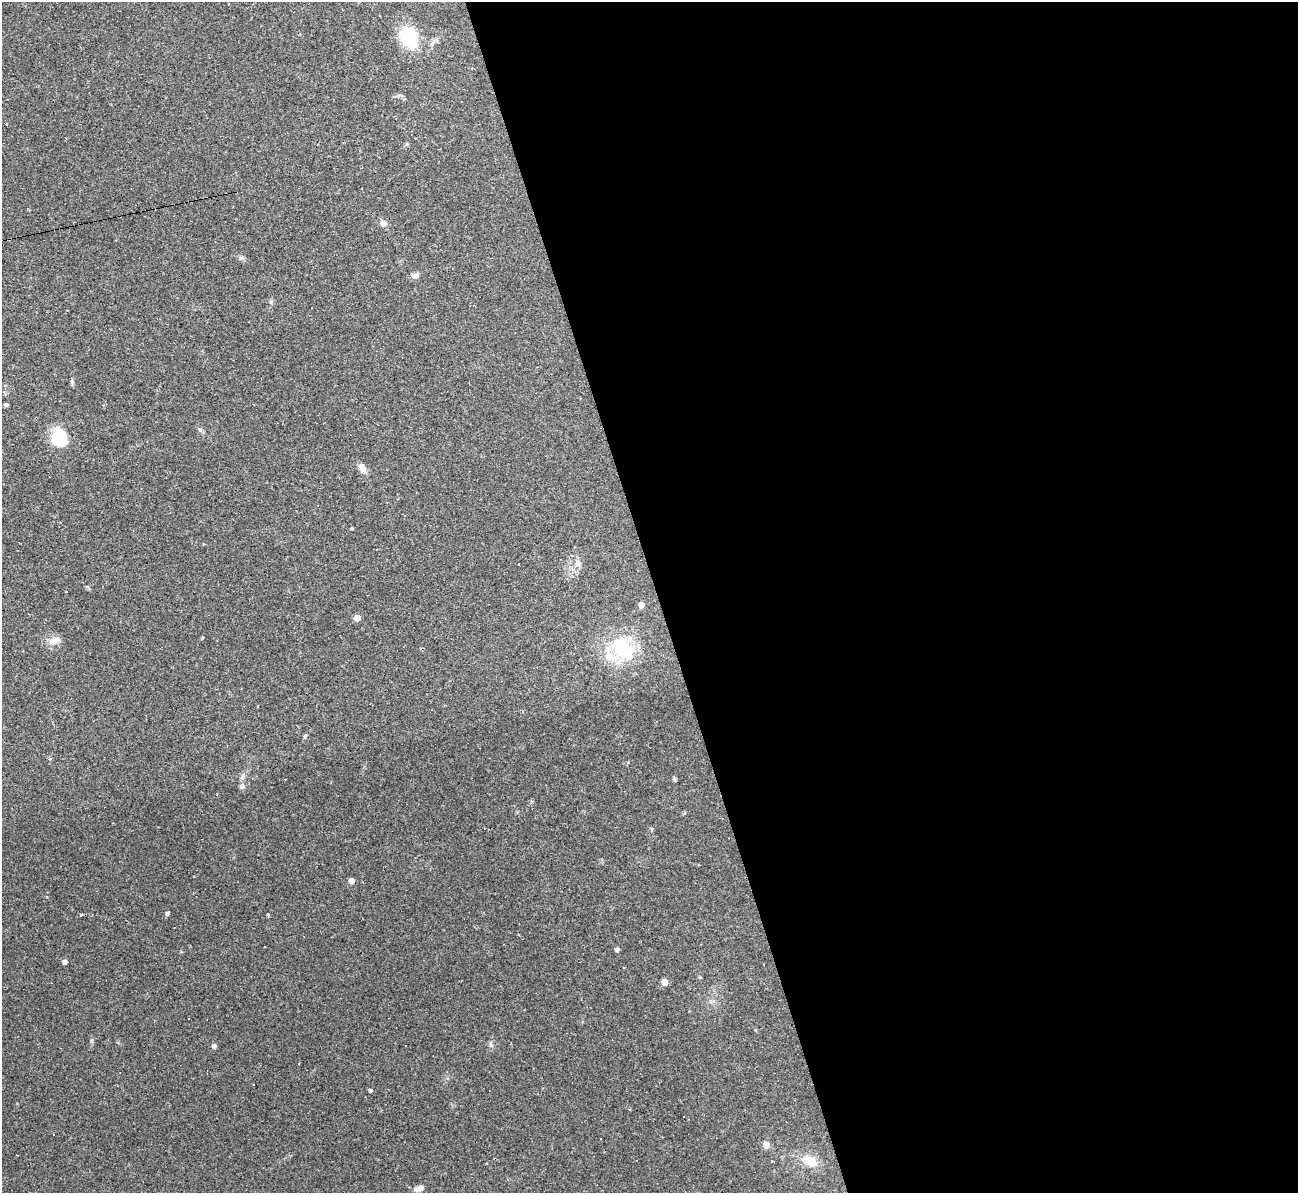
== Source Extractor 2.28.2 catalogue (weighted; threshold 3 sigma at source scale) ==
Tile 8 of 4 x 4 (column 4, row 2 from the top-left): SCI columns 3887-5182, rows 2523-3713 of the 5182 x 5165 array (HDU 1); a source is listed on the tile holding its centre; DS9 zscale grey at full resolution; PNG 1300 x 1195 px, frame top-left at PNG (2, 2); no overlay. Shown black and unused: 49% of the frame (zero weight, under 2 of 3 exposures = <1% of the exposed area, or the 3 px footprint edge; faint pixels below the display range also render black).
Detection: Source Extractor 2.28.2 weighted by HDU 2 'WHT'; one run over the whole footprint, this tile lists its part. Background 0.11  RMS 0.0065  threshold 0.0293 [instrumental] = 3 sigma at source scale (4.5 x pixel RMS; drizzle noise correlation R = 1.50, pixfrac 1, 0.05/0.05 arcsec/px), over >= 5 px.
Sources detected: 49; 11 cosmic-ray / hot-pixel residue — not listed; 2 inside a brighter listed object's ellipse — not listed separately; the other 36 listed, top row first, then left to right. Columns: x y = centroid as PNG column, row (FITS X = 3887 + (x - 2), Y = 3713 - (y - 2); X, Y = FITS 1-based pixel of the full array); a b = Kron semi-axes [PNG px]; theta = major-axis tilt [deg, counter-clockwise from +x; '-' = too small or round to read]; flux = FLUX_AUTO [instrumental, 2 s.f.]
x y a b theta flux
408 37 18 14 -75 37
407 144 5 5 - 0.78
362 189 3 3 - 1.2
383 223 5 5 - 7.9
241 258 7 6 - 1.5
415 275 9 7 15 2.7
311 308 3 2 - 0.59
6 405 5 4 - 1.1
200 429 6 5 - 1.2
59 438 18 14 -68 26
362 468 12 7 -58 4.7
578 564 9 5 -66 2
641 605 5 4 - 6.4
357 618 4 4 - 9.3
202 638 3 3 - 1.2
53 641 13 9 27 4.9
623 649 39 26 -45 34
305 736 5 4 - 1.1
50 759 4 4 - 0.85
243 776 8 6 72 1.9
675 780 7 4 -88 0.93
242 786 7 7 - 2
351 881 4 4 - 6.4
167 913 5 4 - 1.3
268 914 4 3 - 0.73
617 949 4 4 - 2.1
65 962 4 4 - 3
700 977 4 4 - 0.53
664 982 5 4 - 8.7
189 1018 2 2 - 0.61
491 1045 8 5 -83 1.5
214 1046 4 4 - 2.5
370 1090 4 3 - 1.5
766 1145 5 4 - 11
810 1161 18 13 -29 11
419 1188 14 6 19 3.3
Unlisted compact peaks at least as high as the median listed source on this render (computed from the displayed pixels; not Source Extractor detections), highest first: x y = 91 1041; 72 381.